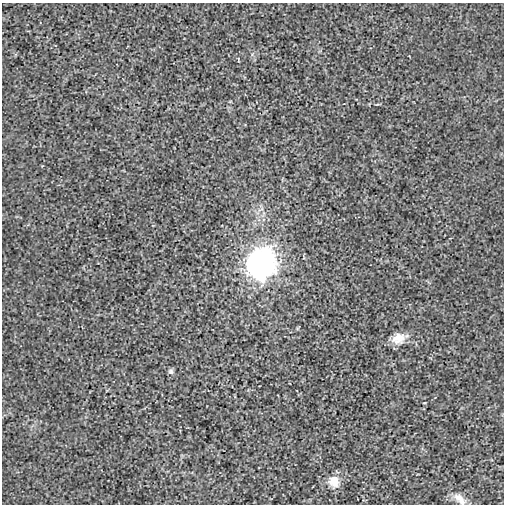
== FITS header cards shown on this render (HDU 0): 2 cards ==
NAXIS1  =                  502
NAXIS2  =                  502

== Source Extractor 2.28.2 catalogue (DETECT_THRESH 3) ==
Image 502 x 502 px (HDU 0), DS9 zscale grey, 1 PNG px = 1 image px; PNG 506 x 506 px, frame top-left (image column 1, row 502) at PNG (2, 3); no overlay
Background -4.24e-05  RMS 0.0029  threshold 0.00863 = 3 sigma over >= 5 px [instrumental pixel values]
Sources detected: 5; all 5 listed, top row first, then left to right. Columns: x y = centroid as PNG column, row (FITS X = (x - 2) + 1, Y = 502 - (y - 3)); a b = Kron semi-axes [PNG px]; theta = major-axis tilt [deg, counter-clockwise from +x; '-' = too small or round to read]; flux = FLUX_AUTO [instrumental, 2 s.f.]
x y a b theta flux
259 265 13 12 - 140
399 338 18 12 19 2.5
171 372 7 7 - 0.45
334 481 13 11 -64 2.7
460 499 20 9 -44 1.8
At the frame edge (FLAGS 8, measured only in part): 1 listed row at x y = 460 499